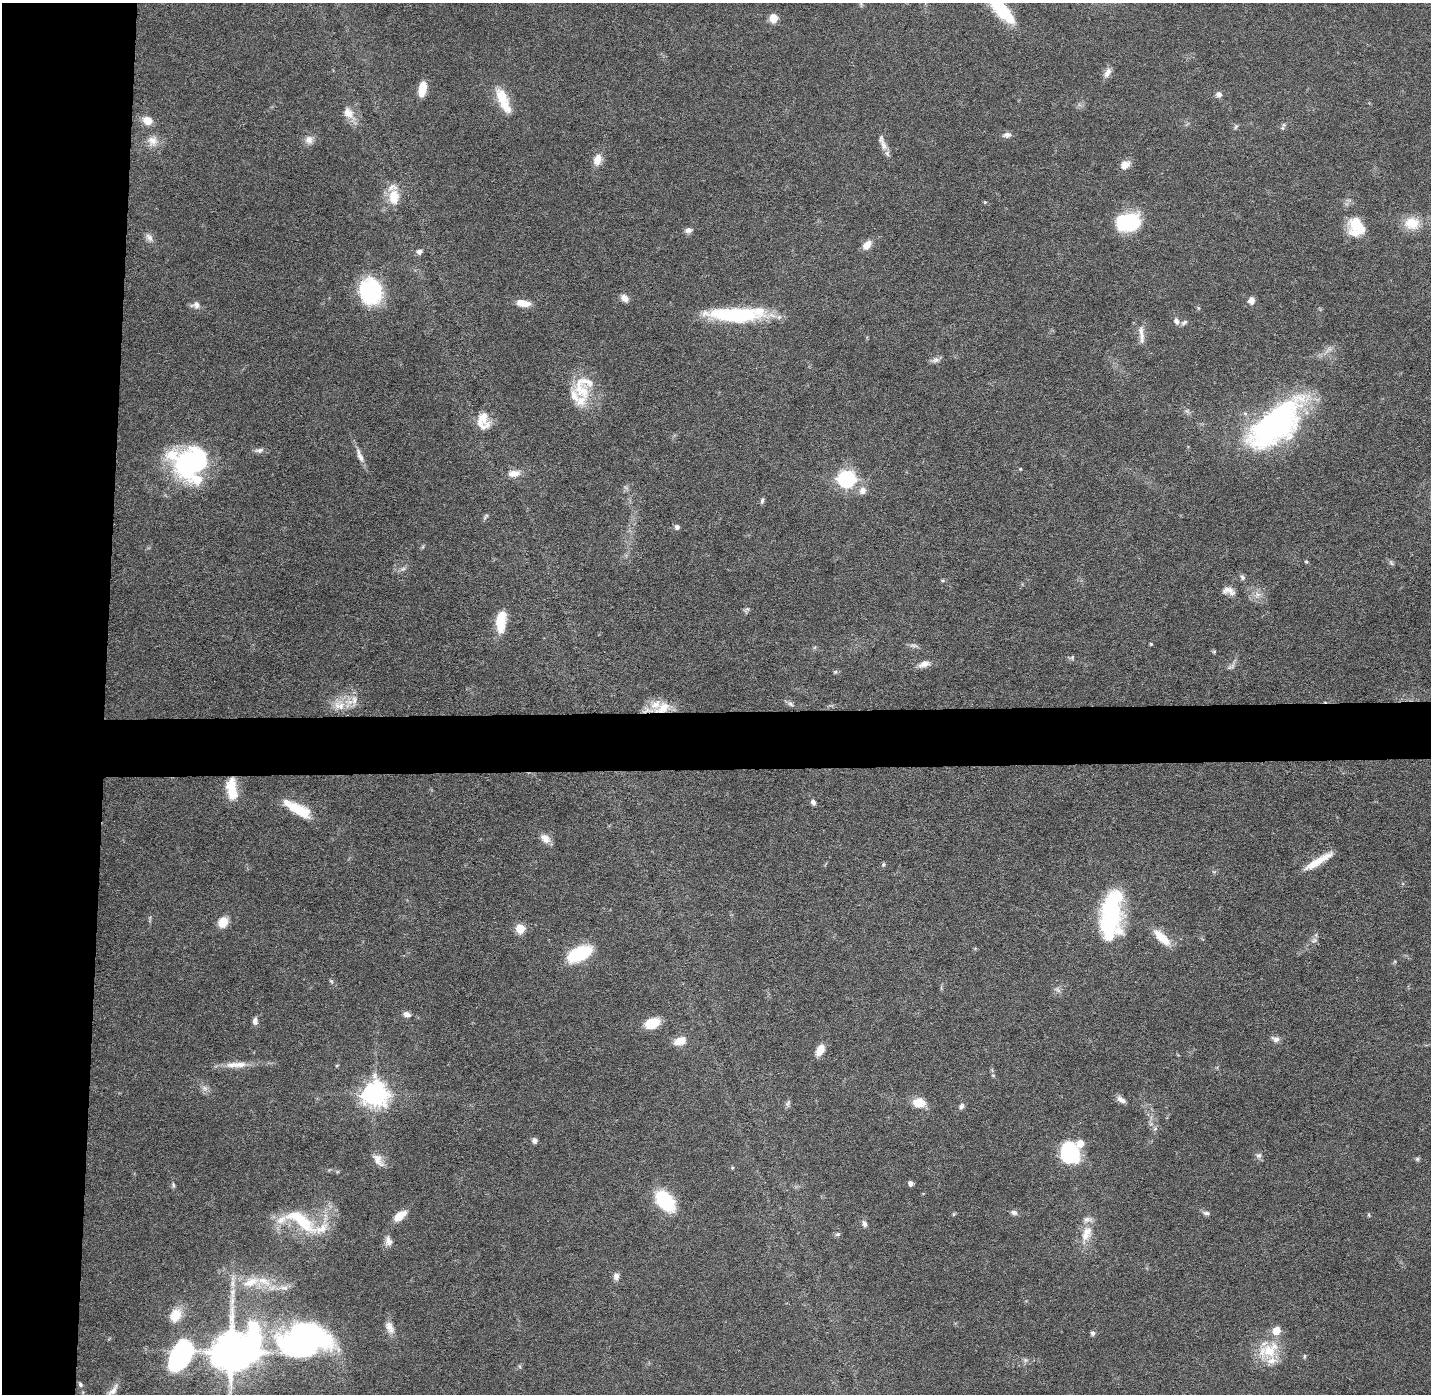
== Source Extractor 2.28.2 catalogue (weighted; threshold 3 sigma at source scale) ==
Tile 4 of 3 x 3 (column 1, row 2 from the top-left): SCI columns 1-1429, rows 1464-2855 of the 4288 x 4319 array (HDU 1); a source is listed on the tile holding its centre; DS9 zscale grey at full resolution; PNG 1433 x 1396 px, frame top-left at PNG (2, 3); no overlay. Shown black and unused: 11% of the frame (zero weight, under 4 of 8 exposures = <1% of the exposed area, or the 3 px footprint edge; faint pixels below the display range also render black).
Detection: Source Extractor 2.28.2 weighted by HDU 2 'WHT'; one run over the whole footprint, this tile lists its part. Background 0.0817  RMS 0.0032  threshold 0.0133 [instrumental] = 3 sigma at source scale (4.09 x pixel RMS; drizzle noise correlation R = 1.36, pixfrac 0.8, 0.05/0.05 arcsec/px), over >= 5 px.
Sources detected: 148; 2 too faint to see at this stretch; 1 inside a brighter object's white glare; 1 long thin detection or spike segment (spike, bleed or trail) — not listed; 16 inside a brighter listed object's ellipse — not listed separately; the other 128 listed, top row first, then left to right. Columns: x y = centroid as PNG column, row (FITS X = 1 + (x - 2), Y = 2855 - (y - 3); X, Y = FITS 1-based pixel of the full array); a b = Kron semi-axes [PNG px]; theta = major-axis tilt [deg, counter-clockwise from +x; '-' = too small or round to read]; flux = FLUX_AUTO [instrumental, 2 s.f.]
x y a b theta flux
1001 9 35 12 -48 17
773 18 6 5 - 8.5
1107 73 14 7 61 1.9
422 89 14 7 81 5.8
1219 94 7 7 - 1.3
503 100 34 12 -66 8.4
348 113 19 12 -50 3.9
147 120 9 7 -26 4.7
1236 127 7 5 58 0.53
1282 128 7 5 73 0.63
1007 135 12 7 8 1.3
309 140 11 11 - 2
152 141 15 14 - 3.6
883 145 16 9 -73 2.4
597 160 13 9 71 3.4
1125 165 10 8 32 2.9
394 197 20 13 89 6.7
985 202 5 4 - 0.31
1128 222 24 17 10 20
1412 223 17 13 -4 7.2
1356 227 23 19 -71 9.3
688 230 10 7 8 1.2
149 237 12 8 -55 1.6
867 245 11 7 49 3
419 252 7 6 - 1.3
370 291 25 21 -81 29
624 298 11 8 -44 1.7
1251 300 9 8 - 1.7
523 303 17 8 -9 3.8
196 305 12 9 17 1.7
735 315 58 15 -2 30
1176 321 10 7 -59 1.3
1141 335 28 6 -84 2.4
935 360 11 8 10 1.3
582 390 32 19 -48 9.7
1187 411 7 4 -71 0.61
483 421 22 15 -80 5.2
1274 425 48 23 40 110
259 450 13 6 10 1.2
360 455 23 6 -69 2.3
190 462 44 30 -4 43
1020 469 4 3 - 0.27
514 473 17 9 8 2.8
846 479 7 7 - 100
862 490 10 9 - 2
762 501 8 4 78 0.67
486 516 11 3 50 0.56
677 527 6 6 - 0.98
1306 562 5 4 - 0.34
1391 563 8 5 -65 0.59
403 569 8 6 20 0.98
1242 577 8 6 -64 0.75
943 580 6 4 -1 0.43
1228 591 17 9 -14 2.2
747 609 10 5 36 0.71
501 622 22 10 85 9
1151 644 4 4 - 0.3
914 646 15 4 -5 0.96
1214 651 5 4 - 0.38
1072 657 7 5 70 0.52
924 664 16 8 20 2.2
1232 666 10 4 60 0.92
835 672 6 5 - 0.43
350 702 23 11 46 4.9
790 704 9 6 -40 0.81
663 708 24 13 27 6.6
232 789 24 11 -84 8.8
813 802 7 5 -67 0.93
297 809 34 10 -28 10
545 838 14 9 -40 2.6
1318 861 35 7 31 6.3
883 864 6 5 - 0.49
1111 913 47 21 79 35
223 922 9 7 61 6.1
520 928 6 5 - 11
1162 938 26 10 -44 6.1
1314 940 8 6 22 0.97
579 954 21 10 24 26
331 981 6 5 - 0.48
1058 990 10 4 -36 0.85
407 1014 10 7 -19 1.4
255 1021 9 6 87 1.4
652 1023 16 10 18 7
1275 1039 11 7 -17 1.3
680 1041 15 9 15 3.8
820 1050 12 7 62 4
239 1064 22 9 4 3.9
993 1075 5 5 - 0.41
204 1088 10 7 -31 1.4
375 1094 9 8 - 310
1121 1099 13 7 -34 1.5
788 1103 11 5 63 0.72
918 1103 14 10 0 5.1
961 1106 8 6 60 1
1155 1129 6 4 20 0.56
535 1140 6 5 - 1.2
1070 1153 22 19 -80 21
1259 1155 8 7 - 1
1417 1159 6 6 - 0.52
378 1160 19 10 -55 2.8
732 1168 5 4 - 0.35
910 1183 5 4 - 1.5
173 1185 8 5 -89 0.61
665 1201 20 13 -49 21
1014 1212 9 6 -12 1.1
1206 1213 10 5 -5 0.91
954 1214 6 4 71 0.34
1369 1215 5 3 - 0.34
399 1216 16 8 38 4.2
301 1221 44 15 -37 15
865 1224 8 6 -72 1.1
837 1234 7 5 20 0.6
1085 1235 22 15 76 5.4
388 1241 13 9 -76 2
616 1276 9 7 -83 1.5
251 1282 26 12 20 6.8
232 1301 14 6 83 2.3
175 1315 18 13 62 5.2
390 1327 18 10 -65 2.8
1276 1331 6 5 - 6.3
1092 1333 6 5 - 0.79
304 1341 44 29 8 100
1269 1351 22 20 -83 9.9
232 1352 16 12 35 1200
180 1356 30 19 58 49
1304 1356 7 3 82 0.38
80 1384 6 5 - 0.63
113 1391 20 8 57 2.4
Overlapping masked pixels (flux is a lower limit): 2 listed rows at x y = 663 708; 232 789
Isophote crosses this tile's border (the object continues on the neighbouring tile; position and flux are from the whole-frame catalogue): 2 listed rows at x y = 1001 9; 113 1391